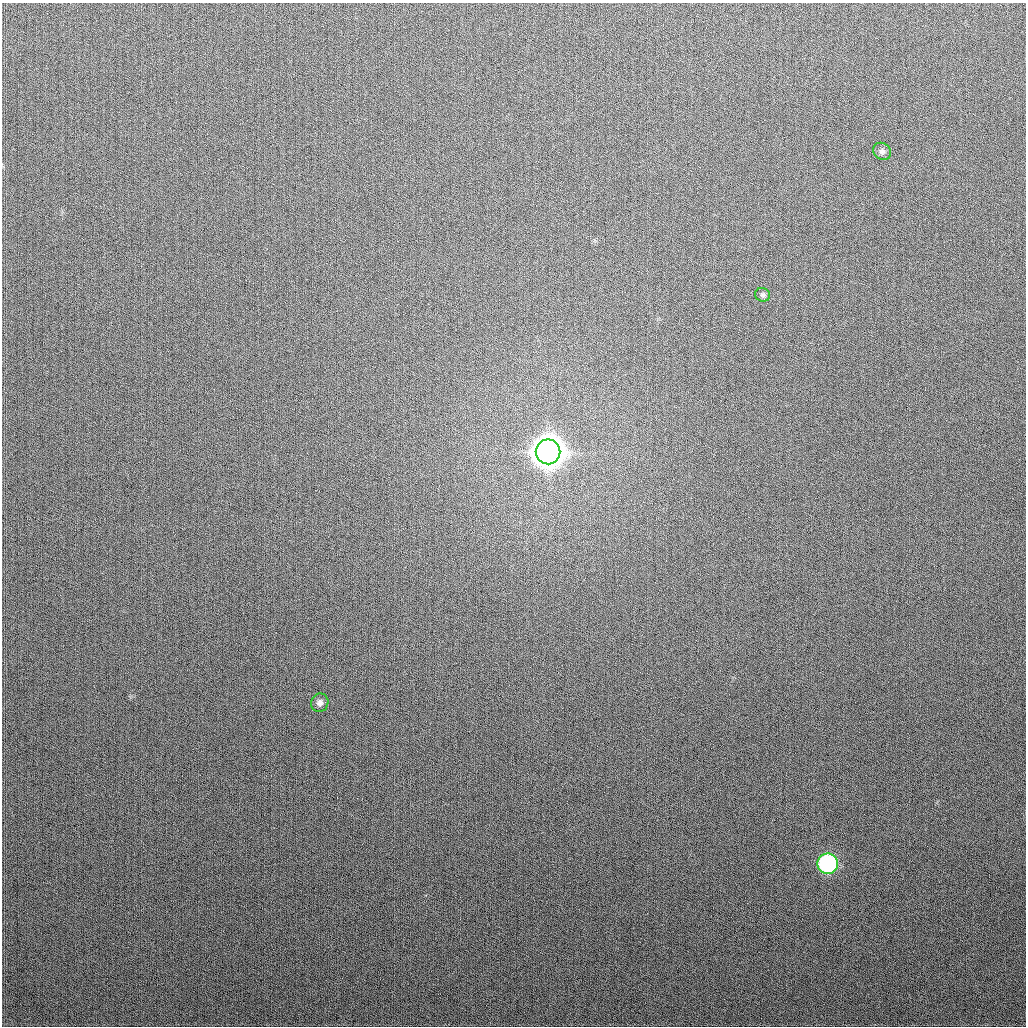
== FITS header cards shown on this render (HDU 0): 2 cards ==
NAXIS1  =                 1024
NAXIS2  =                 1024

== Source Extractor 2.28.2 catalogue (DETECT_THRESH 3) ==
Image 1024 x 1024 px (HDU 0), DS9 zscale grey, 1 PNG px = 1 image px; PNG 1028 x 1028 px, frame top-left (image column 1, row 1024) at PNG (2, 3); each listed source drawn as its Kron ellipse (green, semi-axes under 4 px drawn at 4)
Background 287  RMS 11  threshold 33.6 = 3 sigma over >= 5 px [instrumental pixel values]
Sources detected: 5; all 5 listed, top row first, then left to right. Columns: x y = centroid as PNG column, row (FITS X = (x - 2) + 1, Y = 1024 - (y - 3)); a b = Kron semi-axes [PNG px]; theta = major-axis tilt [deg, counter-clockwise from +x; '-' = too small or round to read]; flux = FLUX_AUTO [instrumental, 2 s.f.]
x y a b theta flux
882 151 9 8 - 2.8e+03
763 295 7 6 - 1.6e+03
548 452 12 12 - 1.9e+06
320 703 9 8 - 3.2e+03
828 864 10 10 - 1.3e+05